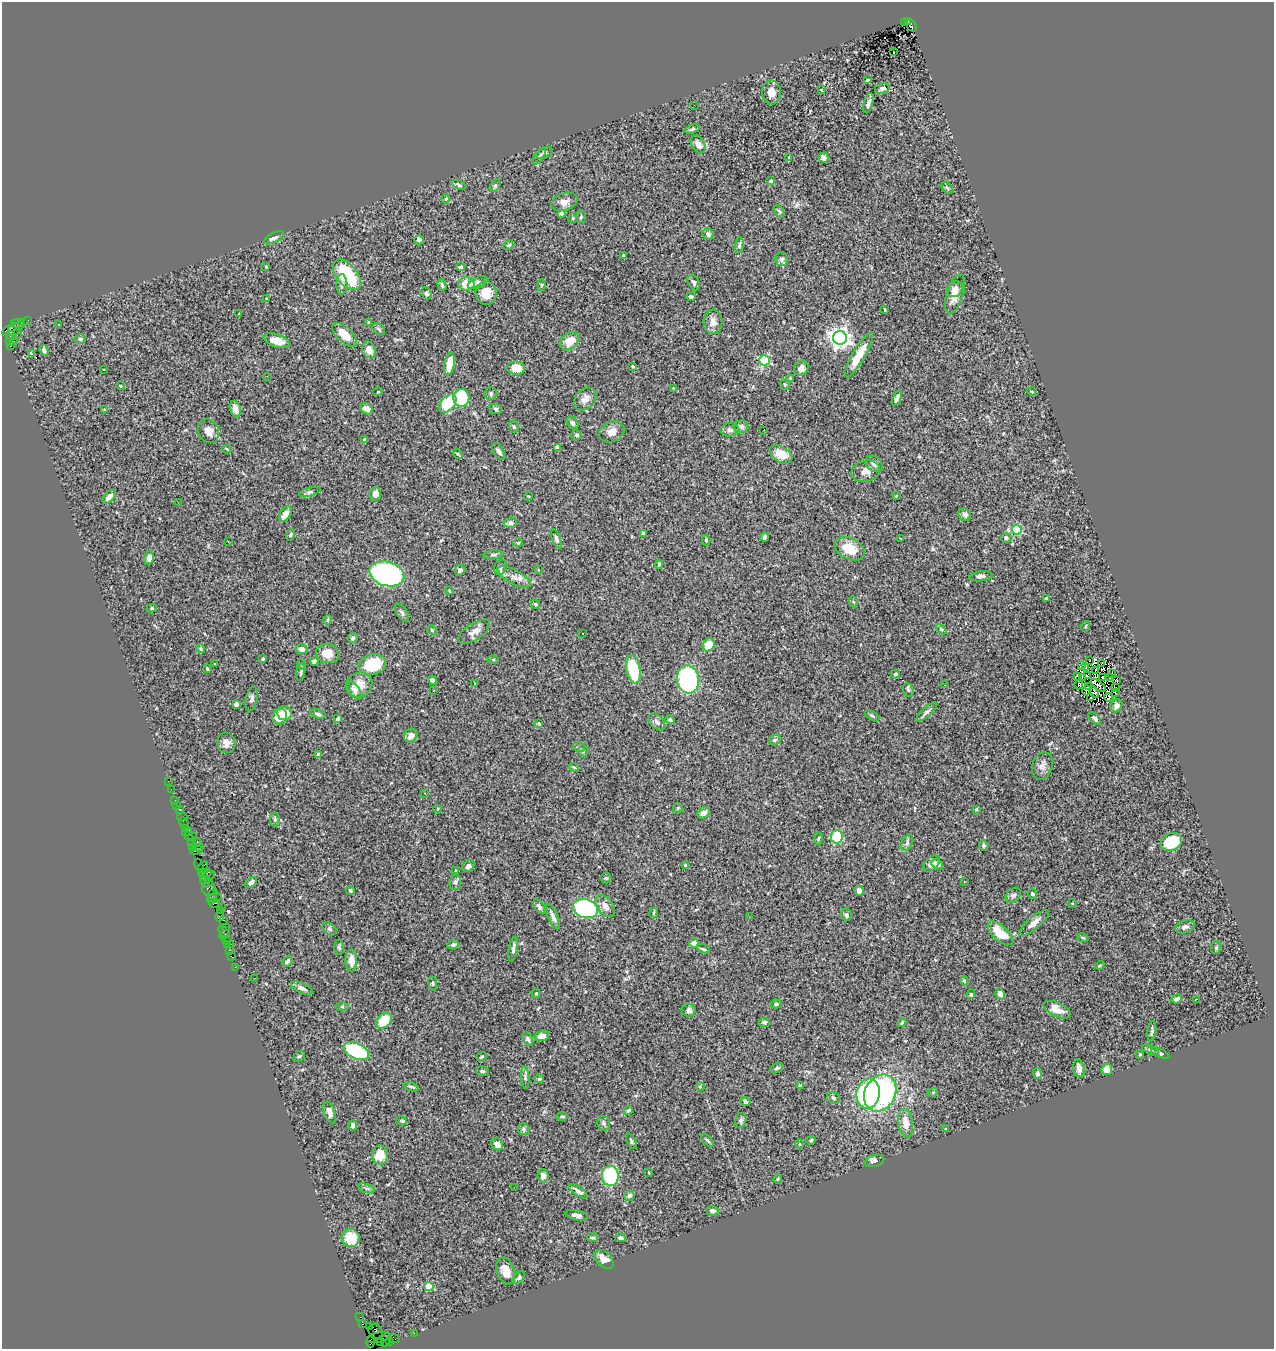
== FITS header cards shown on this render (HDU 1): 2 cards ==
NAXIS1  =                 1272
NAXIS2  =                 1347

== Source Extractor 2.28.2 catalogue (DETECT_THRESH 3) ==
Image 1272 x 1347 px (HDU 1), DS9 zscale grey, 1 PNG px = 1 image px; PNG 1276 x 1351 px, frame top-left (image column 1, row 1347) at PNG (2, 2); each listed source drawn as its Kron ellipse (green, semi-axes under 4 px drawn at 4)
Background 1.81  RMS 0.056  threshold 0.167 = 3 sigma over >= 5 px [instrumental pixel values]
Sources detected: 392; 4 with non-positive FLUX_AUTO (blend fragments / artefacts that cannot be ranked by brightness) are neither listed nor drawn; the other 388 listed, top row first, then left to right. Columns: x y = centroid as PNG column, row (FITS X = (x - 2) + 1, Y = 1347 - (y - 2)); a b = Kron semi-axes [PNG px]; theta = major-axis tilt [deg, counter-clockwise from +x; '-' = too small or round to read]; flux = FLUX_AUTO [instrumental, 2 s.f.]
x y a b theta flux
904 22 2 2 - 130
908 22 4 2 - 30
911 25 6 4 -59 250
893 52 4 3 - 45
868 80 3 2 - 4
882 88 8 5 12 8.3
821 90 3 2 - 3.2
771 92 12 9 -89 33
868 103 10 4 74 15
694 105 2 2 - 5.6
692 129 7 4 18 5.9
698 144 9 6 -61 26
544 153 8 5 28 7.6
539 156 10 4 54 7.5
789 157 4 3 - 6.6
824 158 5 4 - 22
771 181 4 4 - 7.1
459 185 7 4 -27 7.9
495 185 7 5 63 7.3
947 188 7 4 -53 5.3
446 199 5 3 - 4.4
564 202 13 8 18 28
779 212 6 4 -53 6
561 213 4 4 - 18
581 217 6 5 - 6
573 218 4 4 - 3.9
708 234 6 5 - 9.9
274 238 11 5 27 16
419 240 5 4 - 14
509 245 6 3 26 4.2
739 245 8 4 85 6.7
624 256 4 3 - 7.6
782 259 7 6 - 14
266 267 3 3 - 2.7
461 267 4 4 - 6.7
347 275 18 10 -50 240
694 282 8 5 -63 8.3
478 283 10 5 23 14
342 284 10 5 -89 11
467 284 8 6 1 62
442 285 6 4 -74 6.5
541 285 6 4 88 4.8
955 289 9 6 43 19
427 293 6 5 - 7.3
486 293 11 10 - 51
955 294 20 8 72 47
691 296 5 3 - 8.5
266 298 4 4 - 3.1
885 310 3 2 - 2.7
239 314 3 2 - 3.6
28 320 2 2 - 32
22 322 3 3 - 130
369 322 3 3 - 4.6
713 322 12 9 -90 26
18 324 6 5 - 180
59 324 3 2 - 4.8
379 329 7 5 -45 7.1
14 330 7 5 56 710
9 331 7 5 33 450
17 334 6 3 60 140
344 335 15 7 -44 56
11 336 4 3 - 910
840 338 7 6 - 2200
80 339 5 4 - 5
14 341 2 2 - 24
277 341 14 6 -18 48
569 341 11 8 41 48
10 342 4 3 - 61
10 346 3 3 - 850
44 350 5 4 - 11
369 350 8 6 -67 25
31 353 3 3 - 7.9
859 355 25 6 60 75
764 360 5 5 - 300
450 364 11 5 80 58
633 366 3 3 - 5
516 368 9 6 -4 54
801 368 8 6 44 22
103 370 3 2 - 6.2
267 376 3 2 - 3.6
790 378 3 2 - 2.8
785 384 5 4 - 4.4
121 386 4 4 - 6.3
673 388 2 2 - 2
378 392 5 3 - 3
1032 392 5 3 - 2.9
491 393 6 6 - 8.7
461 398 9 8 - 200
897 398 8 4 66 12
585 399 13 9 48 24
448 403 10 7 48 150
104 409 4 3 - 7.6
235 409 8 5 -75 25
366 409 6 5 - 21
496 409 7 5 -19 5.4
573 423 7 5 -56 8.4
514 427 6 4 -73 6.6
741 427 7 6 - 9.3
730 430 9 6 2 11
764 430 3 2 - 7.5
208 431 12 10 -64 26
612 432 13 10 23 28
577 435 5 4 - 6
365 440 3 3 - 7.1
557 447 4 4 - 27
227 449 5 2 - 3.6
499 452 9 5 -58 10
458 454 6 3 -53 3.8
781 454 12 7 -32 52
874 464 9 7 -41 21
866 471 14 10 15 29
309 492 11 4 15 7.3
375 494 7 6 - 20
528 496 4 3 - 2.3
896 496 4 2 - 2.5
109 497 8 4 46 20
178 503 3 2 - 3.3
285 514 9 5 59 29
965 515 6 6 - 13
511 523 6 5 - 11
1017 530 5 4 - 190
644 533 4 4 - 5.8
290 535 6 4 72 4.8
765 537 4 3 - 7.8
1006 538 5 5 - 7.8
556 539 10 4 -70 8.5
901 539 3 2 - 2
706 540 5 4 - 4.5
228 542 3 2 - 3.9
518 543 4 4 - 4.3
849 549 16 10 -26 83
493 555 10 4 4 8.3
149 558 7 5 78 16
659 564 4 3 - 6.1
501 567 8 6 65 9.5
460 570 5 5 - 13
538 570 4 2 - 2.3
387 574 18 12 -16 740
981 576 12 5 7 12
514 577 18 7 -27 29
449 591 4 2 - 2.6
1046 598 4 3 - 4
854 602 6 3 -69 4
535 604 5 3 - 4.2
152 608 5 4 - 4.9
402 613 10 5 -58 8.4
327 620 5 3 - 4.4
1086 626 5 3 - 4.1
941 629 6 3 -44 4.3
432 630 5 4 - 4.4
474 632 18 8 33 31
583 633 2 2 - 2.7
353 638 5 5 - 8.6
709 645 7 5 64 69
201 649 4 4 - 6.1
302 649 6 5 - 19
327 653 11 9 -11 43
263 659 3 3 - 5.1
493 659 5 3 - 4.2
314 661 4 4 - 16
1090 661 3 2 - 1.9
214 663 3 3 - 14
1101 664 4 2 - 0.22
302 665 5 3 - 3.6
372 665 14 10 12 180
1082 666 4 3 - 9.7
1086 667 2 2 - 3.8
207 669 3 2 - 3.7
633 669 14 7 -80 170
1095 671 3 2 - 4.4
301 672 9 3 82 5.5
895 674 4 3 - 6.6
1111 674 3 2 - 1.8
1077 676 4 2 - 5.4
1088 676 3 3 - 4.4
1082 677 3 2 - 2.9
1103 677 2 2 - 0.57
1109 678 3 2 - 3.6
688 679 14 11 -81 480
432 680 4 4 - 13
1117 680 3 2 - 3.5
474 683 3 2 - 6.3
359 685 14 12 29 47
944 685 3 2 - 6.3
1079 685 4 2 - 3.5
1098 685 9 2 -39 0.22
1088 686 3 2 - 2.8
1116 688 2 2 - 9.2
908 690 7 5 -70 6
1087 690 5 3 - 2.4
355 691 10 5 -57 14
433 691 2 2 - 2.8
1094 692 6 3 -62 0.84
1115 692 3 2 - 9.7
1091 697 3 2 - 2
1109 697 4 2 - 3
252 699 13 5 78 12
236 704 4 4 - 7.9
1116 706 7 6 - 18
927 712 13 5 43 13
284 713 8 7 - 59
318 714 7 4 -16 7.5
872 716 8 3 -30 5.4
280 717 8 7 - 63
1095 718 8 4 -41 8.7
338 719 4 4 - 11
670 720 5 4 - 5.4
657 722 10 6 -46 13
539 723 3 3 - 3.4
411 736 7 6 - 28
775 740 6 5 - 5.7
226 743 10 9 - 22
579 747 6 5 - 6.3
583 751 6 5 - 6.2
318 754 4 3 - 5.8
1042 766 14 10 72 20
574 767 5 3 - 3.7
168 781 2 2 - 15
171 789 2 2 - 19
425 793 3 2 - 10
175 800 2 2 - 49
177 805 2 2 - 14
678 808 5 4 - 4.3
438 809 4 3 - 2.9
976 809 4 3 - 3.4
179 810 3 2 - 110
704 813 7 5 35 19
182 817 5 2 - 69
275 820 6 5 - 7
184 823 6 3 -62 130
185 828 3 2 - 94
187 832 5 3 - 110
188 835 2 2 - 110
192 836 3 2 - 170
837 837 6 6 - 150
818 839 6 4 82 4.5
197 841 2 2 - 53
1171 842 11 8 23 160
191 843 3 2 - 120
907 843 8 5 67 9.1
984 845 5 5 - 6.9
200 847 2 2 - 150
193 848 4 3 - 90
196 850 6 3 19 160
932 864 9 6 43 21
937 864 6 4 -28 14
685 865 3 3 - 4.7
199 866 7 3 -70 250
468 866 6 5 - 10
203 867 6 3 56 170
456 870 4 3 - 2.6
201 872 4 2 - 54
205 873 6 3 12 230
208 876 7 3 22 440
606 878 5 5 - 4.3
205 881 6 3 -64 300
964 881 3 2 - 2.7
209 882 2 2 - 72
251 882 7 4 38 9.9
455 882 8 5 86 9
209 888 7 6 - 450
350 890 5 4 - 5.8
859 891 5 4 - 14
1032 894 5 4 - 6.8
213 895 7 4 71 430
1013 895 9 6 45 9.8
214 898 8 3 18 300
215 903 5 3 - 91
1072 903 5 3 - 2.9
221 906 2 2 - 33
539 906 8 5 -56 12
605 906 12 7 -52 29
585 908 13 9 -16 510
220 910 2 2 - 130
654 913 5 3 - 4
846 915 6 5 - 9.1
220 917 4 3 - 300
553 917 13 5 -67 16
749 917 3 2 - 5.5
223 920 4 3 - 130
1034 923 19 6 40 28
226 927 2 2 - 33
1185 927 10 6 16 12
329 929 8 5 -41 7.2
223 931 6 4 -52 170
1000 933 16 7 -41 94
225 935 6 3 40 110
1083 938 5 4 - 4.7
226 940 2 2 - 43
694 943 4 4 - 22
227 944 3 2 - 140
231 944 3 2 - 53
453 945 6 3 21 13
339 947 7 4 -89 6.4
1216 947 7 5 71 5.9
513 949 12 3 80 12
704 949 7 4 -25 5.6
229 950 2 2 - 38
231 956 2 2 - 50
351 960 11 6 -89 36
288 961 6 4 55 7
1100 965 5 3 - 3
235 967 2 2 - 33
255 978 2 2 - 2.4
964 981 5 4 - 4.5
433 983 7 3 -82 4.7
302 988 11 5 -23 13
536 993 4 4 - 4.7
971 994 5 4 - 5.4
1000 994 6 4 -62 25
1177 999 5 4 - 15
1197 999 3 2 - 47
776 1004 5 4 - 7
342 1007 6 4 -1 5.8
689 1010 7 6 - 15
1057 1010 15 7 -25 37
384 1021 9 6 48 94
764 1022 5 4 - 6.6
902 1022 4 3 - 4.5
1152 1031 10 3 83 7.3
542 1036 7 5 15 25
528 1039 7 4 -60 10
1150 1050 9 4 -26 6.6
356 1051 14 7 -26 280
1160 1053 10 3 -23 6.3
1140 1054 3 3 - 5.3
299 1056 6 5 - 5.3
482 1057 5 3 - 4
777 1068 6 4 27 6.7
1079 1069 9 5 -78 17
1107 1069 6 5 - 22
482 1071 6 5 - 7.1
1037 1073 5 4 - 7.6
525 1078 11 3 -86 7.5
539 1079 4 3 - 4.9
801 1086 4 3 - 13
411 1087 8 3 -19 7.5
700 1087 5 3 - 3.4
933 1092 5 3 - 3.5
880 1093 19 15 63 660
868 1094 15 11 80 480
833 1098 7 6 - 8.6
745 1101 5 4 - 5.7
628 1111 4 3 - 5.7
330 1112 11 5 -72 21
562 1116 6 4 -1 4.5
741 1120 7 5 80 8.7
402 1121 5 4 - 5.8
604 1123 7 6 - 8.1
906 1123 14 7 -82 40
353 1125 5 4 - 14
523 1129 6 5 - 5.8
946 1129 4 3 - 3.3
707 1140 8 3 -45 5.7
811 1140 4 4 - 5.4
631 1141 8 4 -64 6.5
497 1144 6 5 - 22
799 1144 5 3 - 3.5
380 1155 9 8 - 64
874 1161 10 5 16 9.3
649 1173 3 2 - 2.4
543 1176 6 5 - 19
610 1176 10 8 -86 280
778 1179 4 3 - 3.5
514 1187 2 2 - 34
366 1188 8 3 -18 7.2
578 1191 11 3 -34 12
629 1195 5 4 - 8.9
712 1211 6 5 - 13
577 1215 12 5 -11 13
592 1237 5 4 - 5.7
351 1238 9 9 - 82
620 1238 6 4 -13 8.9
604 1259 11 7 -47 28
506 1271 14 8 -70 39
519 1278 7 4 46 7.3
429 1287 4 4 - 120
360 1317 2 2 - 16
362 1324 3 3 - 170
369 1327 2 2 - 53
375 1331 8 6 -53 630
414 1333 2 2 - 34
379 1337 12 5 12 740
394 1338 6 2 -24 90
386 1340 7 3 70 270
389 1341 3 3 - 74
370 1342 5 3 - 27
381 1342 3 2 - 69
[4 non-positive-flux detections neither listed nor drawn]